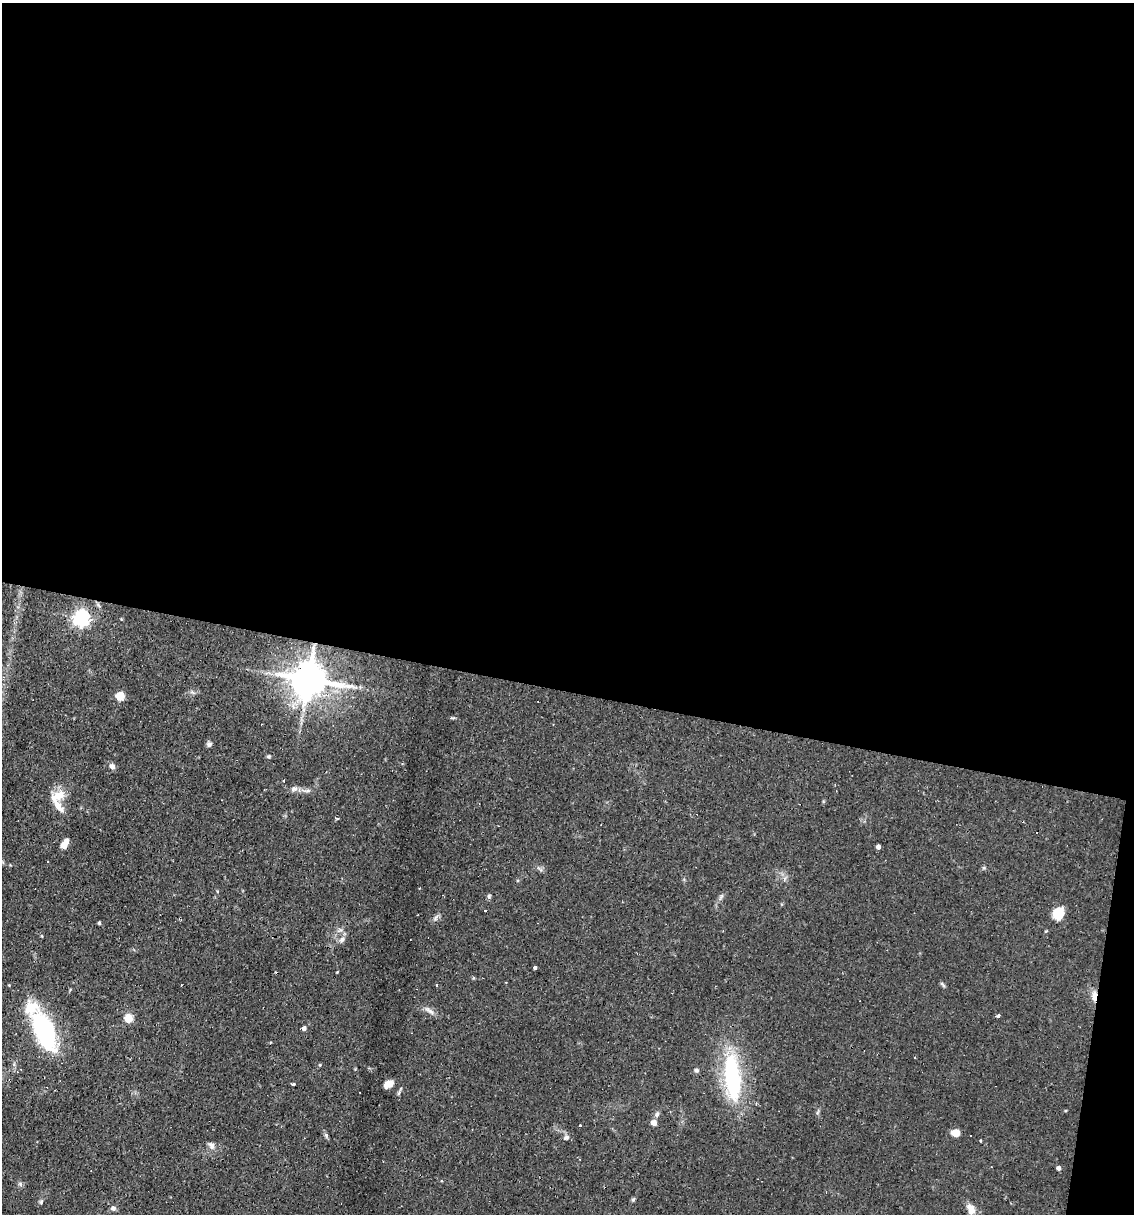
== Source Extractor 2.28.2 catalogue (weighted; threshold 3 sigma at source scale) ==
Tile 4 of 4 x 4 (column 4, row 1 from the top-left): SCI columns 3627-4758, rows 3636-4847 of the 4873 x 4847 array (HDU 1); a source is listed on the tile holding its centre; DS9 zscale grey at full resolution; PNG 1136 x 1216 px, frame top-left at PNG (2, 3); no overlay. Shown black and unused: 58% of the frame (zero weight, under 2 of 3 exposures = <1% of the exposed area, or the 3 px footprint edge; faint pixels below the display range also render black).
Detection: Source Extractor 2.28.2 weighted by HDU 2 'WHT'; one run over the whole footprint, this tile lists its part. Background 0.082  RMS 0.0055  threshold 0.0245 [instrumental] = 3 sigma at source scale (4.5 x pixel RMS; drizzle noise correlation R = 1.50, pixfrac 1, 0.05/0.05 arcsec/px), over >= 5 px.
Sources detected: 55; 8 cosmic-ray / hot-pixel residue — not listed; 3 inside a brighter listed object's ellipse — not listed separately; the other 44 listed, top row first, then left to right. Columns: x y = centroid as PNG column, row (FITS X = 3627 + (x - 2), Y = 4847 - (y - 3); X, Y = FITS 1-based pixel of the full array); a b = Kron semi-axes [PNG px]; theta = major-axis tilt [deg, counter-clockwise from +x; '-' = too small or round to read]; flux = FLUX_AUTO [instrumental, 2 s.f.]
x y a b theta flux
81 618 6 6 - 190
308 680 11 9 -9 1600
120 696 5 5 - 23
209 744 6 6 - 1.4
269 756 5 4 - 0.67
112 766 7 7 - 2
284 781 3 2 - 0.8
294 789 10 7 16 2.1
59 795 14 10 34 8.4
65 844 11 5 60 4.3
878 847 4 4 - 2.3
489 896 6 5 - 0.9
1058 914 13 11 64 9.6
99 923 4 3 - 0.74
342 939 8 6 57 2
535 967 4 3 - 3.4
942 984 9 4 -45 0.93
9 985 3 3 - 0.38
1094 996 15 6 88 3.9
431 1011 12 5 -39 2
998 1016 5 3 - 1
128 1018 5 5 - 22
304 1028 4 4 - 1.9
44 1030 44 20 -66 64
320 1065 4 3 - 0.43
696 1070 5 5 - 1.1
732 1077 58 17 -84 59
294 1084 4 3 - 1.7
389 1084 9 6 22 5.7
756 1103 4 3 - 0.74
657 1114 7 6 - 1.5
654 1123 8 6 -48 2.3
580 1125 3 3 - 0.57
955 1133 8 6 0 5
326 1136 7 4 -71 0.93
566 1138 8 7 - 1.5
981 1141 3 3 - 1.6
212 1145 10 7 -59 2.1
1058 1168 4 4 - 1.9
20 1184 7 5 -47 1.1
633 1199 6 4 67 0.83
41 1202 6 5 - 0.87
113 1208 6 6 - 1.9
971 1209 15 9 -69 5
Overlapping masked pixels (flux is a lower limit): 2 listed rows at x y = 308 680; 1094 996